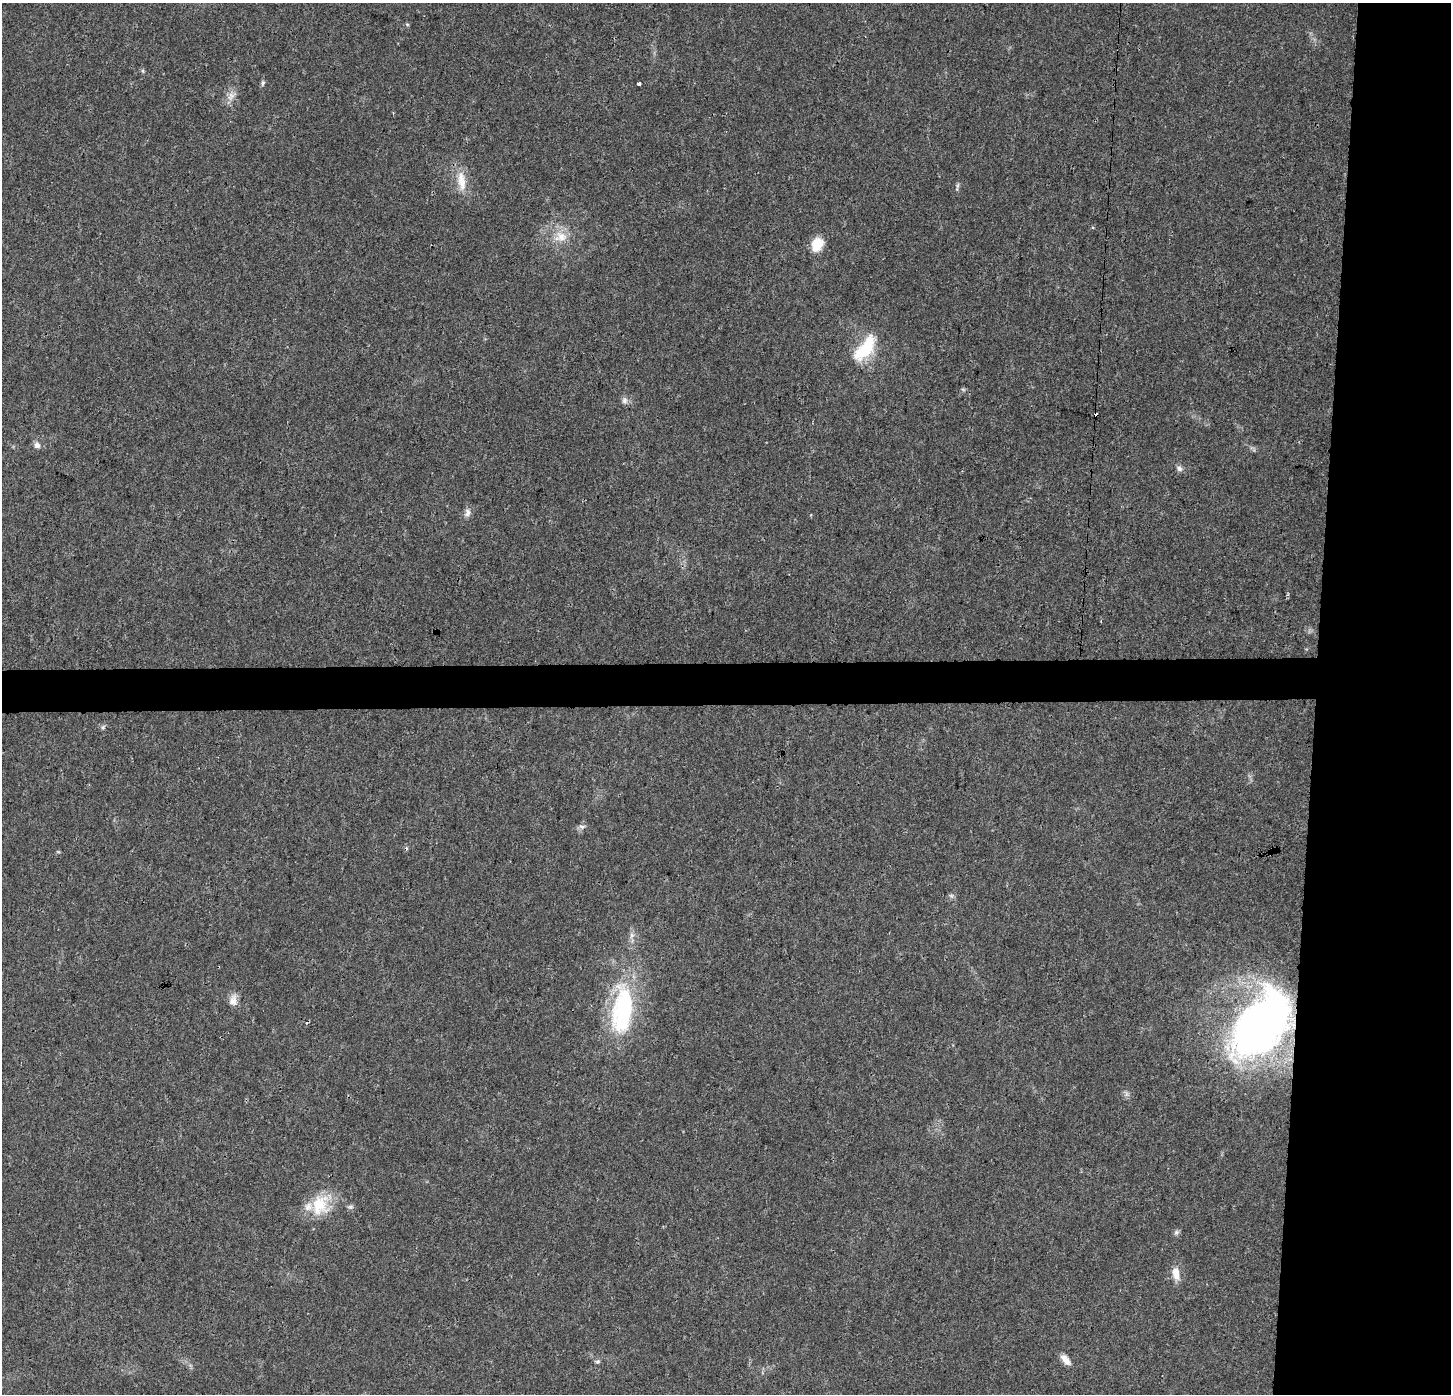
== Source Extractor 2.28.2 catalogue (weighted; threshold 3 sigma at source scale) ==
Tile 6 of 3 x 3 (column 3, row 2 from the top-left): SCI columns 2906-4354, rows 1605-2996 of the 4354 x 4601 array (HDU 1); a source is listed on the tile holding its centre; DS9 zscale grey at full resolution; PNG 1453 x 1396 px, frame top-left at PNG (2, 3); no overlay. Shown black and unused: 12% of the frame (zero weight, under 3 of 4 exposures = <1% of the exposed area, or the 3 px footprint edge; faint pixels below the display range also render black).
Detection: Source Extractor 2.28.2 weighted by HDU 2 'WHT'; one run over the whole footprint, this tile lists its part. Background 0.0264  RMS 0.0031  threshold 0.014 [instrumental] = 3 sigma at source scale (4.5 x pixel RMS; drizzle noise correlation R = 1.50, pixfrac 1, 0.0396/0.0396 arcsec/px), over >= 5 px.
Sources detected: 29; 1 cosmic-ray / hot-pixel residue — not listed; the other 28 listed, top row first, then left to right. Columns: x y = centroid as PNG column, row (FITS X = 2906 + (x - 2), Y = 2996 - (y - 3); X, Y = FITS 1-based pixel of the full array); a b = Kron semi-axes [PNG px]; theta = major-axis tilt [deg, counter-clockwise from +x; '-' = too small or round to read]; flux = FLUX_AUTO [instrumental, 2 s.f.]
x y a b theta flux
407 24 5 5 - 0.42
143 71 6 4 -70 0.45
263 83 8 5 83 0.65
639 83 4 3 - 1.9
231 96 15 9 58 2.4
461 181 31 12 -82 6
957 189 9 3 85 0.58
561 237 19 15 9 5.6
817 245 15 11 68 6.7
865 349 34 15 52 15
963 389 7 4 -3 0.48
624 400 9 8 - 1.2
37 445 9 8 - 1.5
1179 468 9 7 -52 1.1
467 513 11 8 70 1.6
103 727 7 6 - 0.7
581 827 9 6 -22 1
951 896 7 6 - 0.7
632 935 8 6 73 1.1
233 1000 16 10 83 2.4
623 1009 64 26 84 38
1261 1025 69 37 52 190
320 1205 31 24 77 12
350 1207 9 6 9 0.76
1176 1232 7 7 - 0.81
1175 1273 16 8 -79 3.7
1066 1360 14 7 -50 2.7
597 1362 6 6 - 0.64
Overlapping masked pixels (flux is a lower limit): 1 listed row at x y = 1261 1025